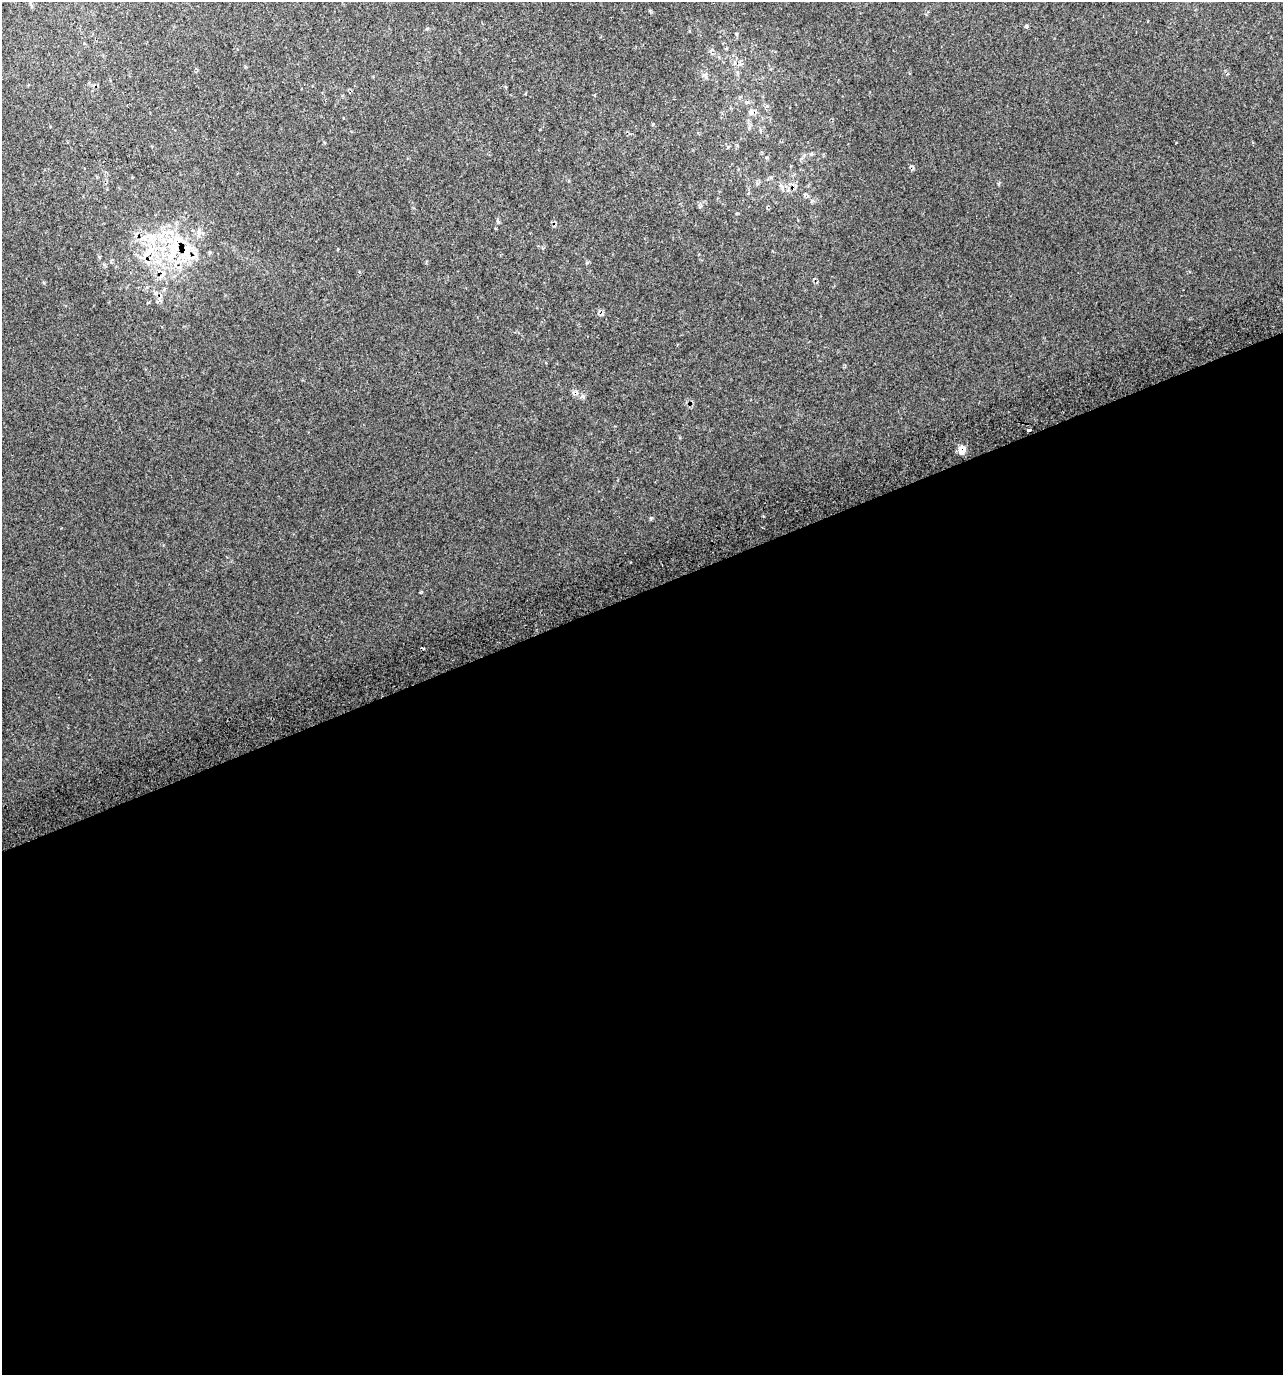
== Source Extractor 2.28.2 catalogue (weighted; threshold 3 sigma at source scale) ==
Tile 15 of 4 x 4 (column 3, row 4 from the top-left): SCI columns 2707-3987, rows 40-1412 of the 5358 x 5574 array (HDU 1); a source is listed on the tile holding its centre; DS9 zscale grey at full resolution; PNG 1285 x 1377 px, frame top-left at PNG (2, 2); no overlay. Shown black and unused: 57% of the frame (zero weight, under 2 of 3 exposures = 3% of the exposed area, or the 3 px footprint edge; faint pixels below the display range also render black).
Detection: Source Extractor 2.28.2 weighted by HDU 2 'WHT'; one run over the whole footprint, this tile lists its part. Background 0.0273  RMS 0.012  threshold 0.0553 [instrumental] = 3 sigma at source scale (4.5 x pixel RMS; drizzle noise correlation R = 1.50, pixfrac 1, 0.0396/0.0396 arcsec/px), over >= 5 px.
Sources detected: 13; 1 cosmic-ray / hot-pixel residue — not listed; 3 inside a brighter listed object's ellipse — not listed separately; the other 9 listed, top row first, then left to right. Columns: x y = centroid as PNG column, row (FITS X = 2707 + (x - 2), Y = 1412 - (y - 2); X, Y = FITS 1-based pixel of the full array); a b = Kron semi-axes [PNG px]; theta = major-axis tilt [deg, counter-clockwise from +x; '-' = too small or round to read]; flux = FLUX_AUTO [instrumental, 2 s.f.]
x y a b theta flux
1026 26 6 4 -45 1.5
740 64 6 4 18 2.5
705 76 10 5 -80 3.5
151 238 20 15 -35 32
178 240 29 20 23 60
582 396 6 6 - 2.8
1030 430 4 3 - 14
962 450 8 7 - 12
423 648 4 3 - 1.5
Overlapping masked pixels (flux is a lower limit): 3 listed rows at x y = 178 240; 1030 430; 962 450